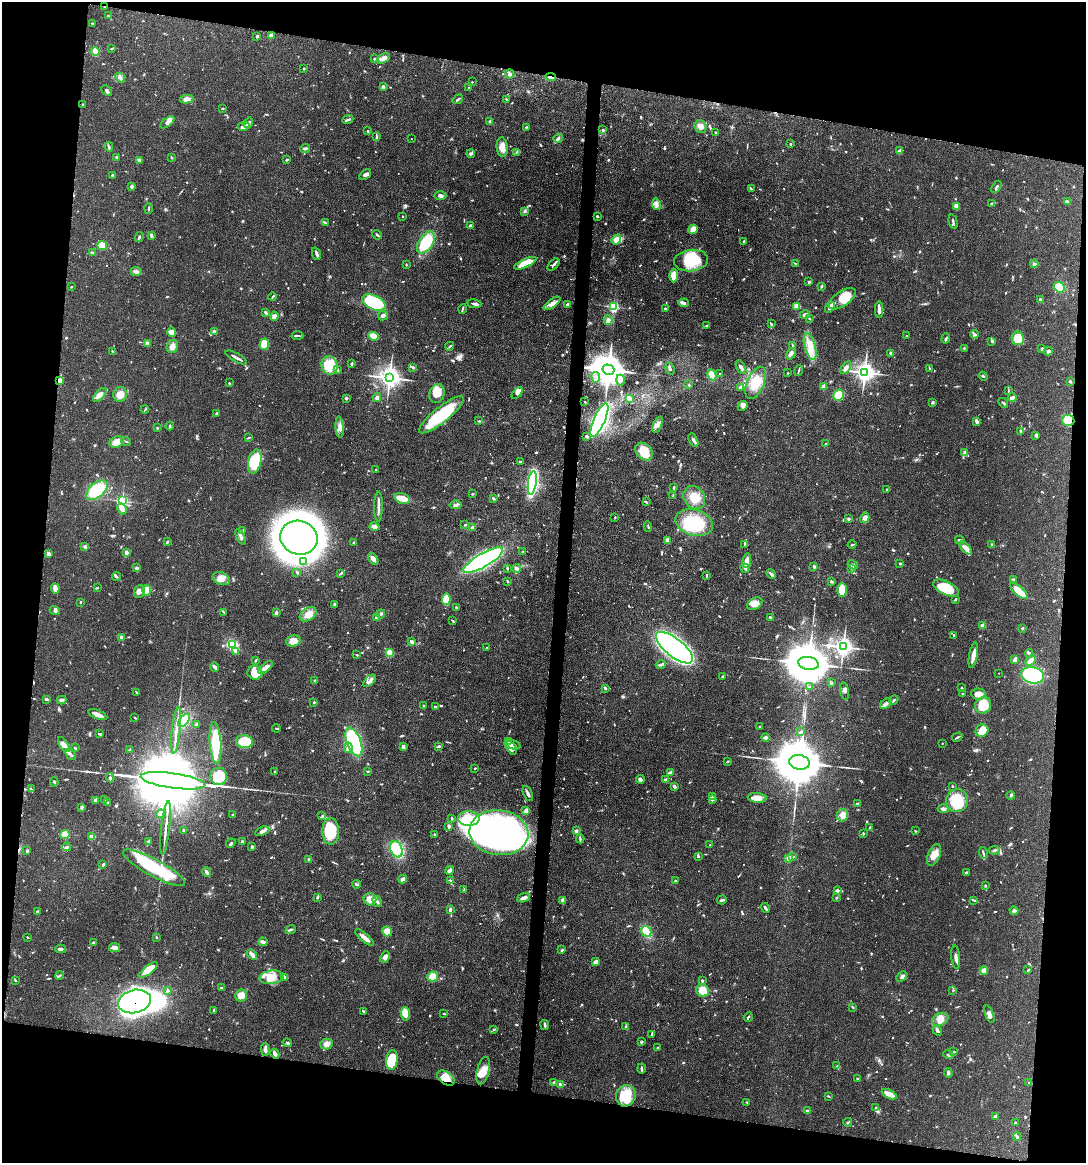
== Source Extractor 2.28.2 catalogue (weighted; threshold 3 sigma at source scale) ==
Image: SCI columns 113-4446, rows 3-4643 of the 4671 x 4645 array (HDU 1 of 3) = the unmasked area's bounding box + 8 px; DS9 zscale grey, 4 x 4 block average (1 PNG px = mean of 4 x 4 image px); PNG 1088 x 1165 px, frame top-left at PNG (2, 2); each listed source drawn as its Kron ellipse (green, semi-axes under 4 px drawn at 4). Shown black and unused: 19% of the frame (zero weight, under 3 of 4 exposures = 1% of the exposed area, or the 3 px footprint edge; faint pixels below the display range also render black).
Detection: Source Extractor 2.28.2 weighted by HDU 2 'WHT'. Background 0.0543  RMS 0.0032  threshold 0.0146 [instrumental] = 3 sigma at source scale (4.5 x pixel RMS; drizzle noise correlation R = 1.50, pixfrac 1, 0.05/0.05 arcsec/px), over >= 5 px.
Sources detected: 1116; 2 too faint to see at this stretch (4 x 4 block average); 17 inside a brighter object's white glare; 6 cosmic-ray / hot-pixel residue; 1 long thin detection or spike segment (spike, bleed or trail) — neither listed nor drawn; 18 coinciding with a brighter row at this scale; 67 inside a brighter listed object's ellipse — not listed separately; of the other 1005, all 500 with FLUX_AUTO >= 1.55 (the completeness limit of this list) listed and drawn (505 fainter detections not listed), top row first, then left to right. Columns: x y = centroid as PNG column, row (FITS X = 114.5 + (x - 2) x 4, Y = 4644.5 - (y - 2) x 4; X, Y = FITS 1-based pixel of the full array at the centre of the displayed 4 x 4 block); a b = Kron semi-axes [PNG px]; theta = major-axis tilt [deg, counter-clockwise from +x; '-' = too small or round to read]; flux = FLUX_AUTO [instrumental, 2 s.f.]
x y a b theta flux
105 7 3 2 - 2.3
108 16 2 2 - 1.7
92 23 2 2 - 2.6
271 35 3 3 - 13
257 36 2 2 - 3.4
111 49 3 2 - 2
95 51 4 4 - 6.2
383 58 7 4 28 12
374 59 2 2 - 1.7
304 69 2 2 - 2.6
510 74 5 4 - 5
120 77 5 3 - 4.9
551 77 5 2 - 3.6
472 82 2 2 - 1.6
383 87 3 2 - 6.5
469 87 2 2 - 1.6
107 91 6 2 -44 4
187 99 7 3 11 11
458 99 5 2 - 3.6
506 99 2 2 - 2.5
83 104 2 2 - 2.2
222 108 3 2 - 1.6
348 119 6 2 24 3.5
490 121 4 3 - 4.1
167 122 8 3 36 6.2
248 123 5 3 - 5.6
244 126 6 3 9 10
700 126 7 5 -64 12
526 127 2 2 - 2.5
603 130 4 2 - 2.3
368 131 3 2 - 1.7
716 133 3 2 - 1.5
376 137 4 2 - 2.4
558 138 5 3 - 4.3
411 139 2 2 - 9
790 144 3 2 - 2.3
109 147 5 2 - 3.1
502 147 10 5 -86 18
305 148 5 2 - 3.3
900 150 4 2 - 2.7
517 152 3 2 - 2.4
471 154 4 3 - 3.1
117 158 3 2 - 2.1
171 158 3 2 - 1.7
140 160 4 3 - 6.7
287 160 2 2 - 2.9
365 174 7 3 37 6.5
113 175 3 2 - 2.6
132 186 4 2 - 5.2
996 187 7 2 56 3.3
751 189 4 2 - 2.6
440 196 6 4 1 6.6
1067 202 3 3 - 3.6
992 203 3 2 - 3.6
656 204 6 4 -79 7.6
957 206 3 3 - 25
148 208 5 2 - 2
525 211 4 3 - 3.1
403 216 2 2 - 3
597 216 2 2 - 3.2
953 222 7 2 -76 3.7
325 223 3 2 - 2.6
470 226 3 2 - 6.2
693 229 5 4 - 16
151 235 3 2 - 5.9
377 235 5 2 - 2.9
139 237 5 2 - 2.9
616 239 5 3 - 20
744 241 3 2 - 2
426 243 12 7 57 90
102 246 5 4 - 30
92 253 4 2 - 2.6
316 254 6 2 -67 5
691 260 17 10 6 58
525 263 12 4 24 36
795 263 3 2 - 2.1
553 264 7 2 47 4.2
1034 264 4 3 - 3.4
406 265 2 2 - 1.7
136 271 5 4 - 5.1
674 275 7 4 89 35
809 282 2 2 - 3.1
821 286 3 2 - 2.4
71 287 2 2 - 2.1
1059 287 6 5 - 63
273 297 4 2 - 2.8
842 299 15 7 35 47
1040 299 3 2 - 4.2
374 303 12 7 -25 140
552 303 10 4 36 11
684 303 5 3 - 5.1
474 304 7 2 -9 6.4
567 304 4 2 - 4.9
797 306 3 3 - 17
613 307 2 2 - 260
830 307 6 3 55 5.3
463 309 5 2 - 2.4
665 309 4 2 - 3.4
879 310 8 2 -89 10
266 313 4 2 - 2.6
805 314 5 3 - 7.2
274 316 4 3 - 8.6
383 316 5 4 - 5.7
809 319 3 2 - 1.6
608 320 5 3 - 5.4
771 324 3 2 - 2.3
706 326 3 2 - 1.7
214 331 2 2 - 19
172 332 5 4 - 21
975 334 4 3 - 3.8
297 335 6 2 -5 2.9
373 336 5 3 - 20
906 336 2 2 - 2.2
946 338 5 2 - 3.1
1018 338 7 6 - 39
992 341 3 2 - 3.5
147 344 3 2 - 9.6
264 344 5 4 - 49
793 345 4 2 - 1.9
172 346 7 5 66 9.7
450 346 4 2 - 1.9
810 346 13 5 -75 26
964 348 3 2 - 1.6
1042 349 4 2 - 2.3
112 351 2 2 - 1.8
1048 351 4 3 - 4.4
791 354 6 3 53 7.3
891 354 3 2 - 2.2
236 357 12 2 -29 6.8
352 364 2 2 - 4.4
330 365 9 8 - 58
413 367 2 2 - 4.1
741 367 7 3 -60 6.6
670 368 6 2 -71 5
846 368 7 4 51 7.8
930 368 3 2 - 1.6
337 370 4 2 - 4.3
608 370 6 5 - 5200
799 371 6 2 78 2.1
864 372 4 4 - 1200
788 373 2 2 - 1.6
720 374 2 2 - 1.7
712 375 5 4 - 20
983 376 5 2 - 2.4
596 377 5 4 - 6
389 378 4 3 - 1800
60 380 3 3 - 13
620 380 5 4 - 6.7
1070 381 3 2 - 3.3
229 383 2 2 - 3.1
756 383 17 8 67 40
689 385 3 2 - 1.8
740 387 2 2 - 10
824 387 2 2 - 31
1008 391 4 2 - 1.6
437 393 10 7 72 28
517 393 7 3 51 5
120 394 7 7 - 16
100 395 8 4 47 12
838 395 5 5 - 40
377 397 4 3 - 6.1
346 398 3 2 - 3.2
1012 398 4 2 - 9.9
629 399 3 2 - 13
585 402 2 2 - 1.8
932 402 3 2 - 3.7
1003 403 5 2 - 2.3
743 406 5 3 - 5.2
145 409 4 2 - 2.2
216 413 3 2 - 2.3
441 415 28 7 39 130
599 420 18 5 66 740
1068 420 6 5 - 62
479 421 4 2 - 1.9
977 421 4 2 - 6.4
658 424 8 4 67 9.8
170 426 4 2 - 2.5
340 427 10 4 -86 11
157 428 3 2 - 1.6
1021 431 3 2 - 4.2
1036 435 4 3 - 4.2
587 436 3 2 - 5.4
248 438 3 2 - 2.1
693 440 7 2 -63 5.4
126 441 5 2 - 2
117 442 7 5 25 21
826 444 2 2 - 3.6
644 452 10 7 -47 46
965 452 4 3 - 5.9
255 461 12 6 78 89
521 461 3 2 - 1.6
376 470 2 2 - 2.4
532 483 12 4 82 350
674 488 3 2 - 2.7
887 489 3 2 - 2.8
97 490 12 7 38 79
472 494 2 2 - 2.1
673 496 4 2 - 2.8
402 498 8 5 -18 25
493 498 2 2 - 5
694 498 12 10 -55 30
122 501 3 2 - 270
646 502 3 2 - 2.3
456 505 6 3 11 4.9
378 506 15 2 90 11
122 509 6 4 -61 8.5
615 517 2 2 - 1.9
865 518 5 4 - 7.5
849 519 3 3 - 2.4
694 523 19 12 -15 91
465 524 3 2 - 1.7
374 526 5 4 - 7.3
472 527 3 3 - 3.2
648 527 5 2 - 2.1
243 530 3 2 - 1.8
241 537 8 3 -64 6.8
299 538 19 16 -19 1900
667 540 4 3 - 13
960 540 5 2 - 2.7
167 542 3 2 - 2.8
353 542 2 2 - 1.8
745 544 3 3 - 1.8
852 545 4 2 - 2.5
992 545 2 2 - 1.6
84 547 4 3 - 3
966 548 8 4 -48 16
126 552 3 2 - 7.1
523 552 3 2 - 2.5
48 554 3 2 - 11
373 559 7 3 -58 11
483 560 22 7 30 380
747 561 7 3 81 22
303 562 3 2 - 2.5
900 563 3 2 - 2.3
853 565 5 3 - 4.9
814 566 3 2 - 4.1
136 568 4 3 - 2.7
507 568 3 2 - 1.9
745 568 4 3 - 4.7
517 569 4 3 - 5.8
852 569 3 2 - 1.8
297 572 3 2 - 4.4
341 573 3 2 - 1.7
771 574 5 2 - 5.6
117 576 4 3 - 3.1
707 576 3 2 - 1.9
221 579 9 6 -25 18
1013 579 3 2 - 2
507 581 3 2 - 2.3
831 582 3 2 - 3.9
55 588 5 3 - 13
97 588 3 2 - 2.5
946 588 14 7 -25 77
147 590 5 4 - 24
842 590 7 5 -90 39
139 591 6 5 - 9.1
1019 591 11 3 -40 39
446 599 6 4 81 35
955 599 3 2 - 2.7
81 602 2 2 - 1.9
334 604 2 2 - 1.6
755 604 8 5 31 21
456 608 2 2 - 3.5
55 610 5 3 - 4.2
224 612 3 2 - 1.9
276 613 3 2 - 6.3
308 614 9 6 33 16
381 614 4 2 - 5.4
770 617 3 2 - 1.8
376 618 3 2 - 6.9
453 621 4 2 - 3.4
983 626 2 2 - 23
1022 628 3 2 - 1.7
954 636 3 2 - 1.8
121 637 2 2 - 19
293 641 7 5 15 25
412 642 2 2 - 24
232 645 4 4 - 71
843 647 4 3 - 1000
487 648 2 2 - 1.8
674 648 22 9 -38 1100
236 651 3 2 - 3
390 653 3 2 - 42
1029 653 4 3 - 3.6
357 655 3 2 - 1.7
973 655 13 3 80 17
255 660 4 2 - 1.9
1015 660 3 2 - 15
1031 661 6 4 45 11
809 663 10 6 -11 12000
661 664 5 3 - 4
215 667 4 3 - 5.6
266 667 9 3 38 14
255 673 7 6 - 30
999 673 2 2 - 2.1
1032 675 11 8 -13 180
723 676 3 2 - 3.5
315 680 2 2 - 2.4
370 681 8 2 41 6.5
831 683 3 2 - 2
809 687 4 2 - 1.6
605 688 3 2 - 3.3
962 688 2 2 - 3.4
845 691 9 3 -79 4.7
136 692 3 2 - 1.8
963 694 3 3 - 2.1
978 694 7 5 -3 21
46 699 3 2 - 1.8
61 700 5 3 - 4.6
894 700 5 2 - 2.9
314 702 2 2 - 5.2
886 703 7 3 40 6.5
983 705 8 7 - 52
423 706 2 2 - 2
435 706 3 2 - 3.2
98 714 10 3 -22 15
135 718 3 2 - 1.6
184 720 8 4 51 82
196 724 2 2 - 6.6
760 727 3 2 - 2.3
276 728 4 2 - 1.9
176 730 23 2 84 18
982 730 6 6 - 24
800 732 4 2 - 2.9
100 734 4 2 - 2.5
957 737 5 2 - 3
765 738 4 3 - 7
509 741 3 2 - 3.2
244 742 8 6 -4 110
354 742 15 7 -69 240
216 743 21 6 -86 84
942 743 2 2 - 1.6
64 745 8 4 -58 11
513 745 8 2 -13 5.6
439 746 3 2 - 3.7
403 747 4 3 - 5.1
75 748 3 2 - 3.2
348 748 5 3 - 5.4
511 748 7 3 -58 6.7
130 750 3 2 - 2.9
71 754 6 2 -46 4.7
727 761 3 2 - 1.6
799 762 10 7 -11 13000
475 768 3 2 - 1.9
275 771 2 2 - 2.2
368 771 3 2 - 2
670 773 4 2 - 9.9
219 777 8 8 - 47
110 778 4 2 - 3.2
640 779 4 4 - 4.1
666 779 3 2 - 4.5
173 781 32 7 -8 48000
54 782 4 2 - 2.4
674 786 3 3 - 4.6
952 786 3 2 - 2
31 789 3 2 - 2.6
528 794 8 2 -64 6.9
1011 795 4 3 - 3.1
712 797 3 3 - 2.7
757 798 9 5 -4 20
96 800 2 2 - 16
104 800 3 2 - 1.7
712 800 3 2 - 2.2
957 801 11 11 - 74
108 803 2 2 - 5.4
857 804 3 2 - 3.3
81 807 3 2 - 2.2
943 809 5 3 - 5.6
526 811 4 2 - 11
161 814 5 4 - 12
232 815 2 2 - 3.9
322 815 2 2 - 1.7
842 815 6 5 - 11
452 818 3 2 - 2.2
469 818 11 7 1 30
449 826 3 2 - 6.1
870 827 3 2 - 2.3
166 828 27 2 84 16
577 830 4 2 - 2.6
184 831 3 2 - 2.4
262 831 7 3 23 6.6
331 831 13 8 -89 92
915 831 3 2 - 1.6
499 833 29 22 -6 720
65 834 4 4 - 21
435 834 4 2 - 2
863 834 3 2 - 2
92 837 3 2 - 2.5
580 839 4 2 - 2.7
148 841 4 2 - 1.8
242 841 2 2 - 3.2
231 843 5 2 - 2.7
710 845 2 2 - 1.6
67 847 4 2 - 5.4
252 847 3 3 - 3.4
396 849 8 6 -65 110
994 850 5 2 - 4.1
27 851 3 2 - 3
983 853 6 2 -74 3.4
934 855 11 6 68 19
698 856 4 2 - 3.3
793 856 3 2 - 2.2
789 858 2 2 - 22
309 859 2 2 - 1.6
103 864 3 2 - 3.1
154 868 35 8 -28 160
449 870 4 2 - 8.2
207 872 5 2 - 8.6
966 873 3 2 - 3.7
403 879 4 3 - 6.9
450 880 3 2 - 2.1
675 881 2 2 - 2.1
356 884 4 2 - 3.2
985 885 3 2 - 2.1
464 890 3 2 - 2.6
837 890 3 3 - 5.3
318 897 4 2 - 2.5
524 898 6 3 21 10
836 898 3 2 - 2.3
370 899 6 6 - 19
563 900 4 3 - 13
722 900 5 2 - 4.1
974 900 4 2 - 2.5
377 901 6 2 -59 4.9
765 908 5 2 - 5.8
450 910 3 2 - 4.4
37 911 3 2 - 2.4
1014 911 4 4 - 5.1
291 930 5 2 - 2.6
387 931 5 4 - 21
646 931 6 4 -58 30
27 937 3 2 - 1.7
156 937 2 2 - 2.2
365 938 11 2 -40 18
93 942 2 2 - 1.8
263 942 5 3 - 8
114 948 5 4 - 9.6
61 949 5 3 - 7.3
562 950 3 2 - 2.4
252 954 6 2 -46 10
385 957 6 4 64 8.1
956 957 12 3 -84 8.7
596 962 4 2 - 12
148 970 11 4 37 37
1028 970 3 2 - 1.7
984 971 4 3 - 11
60 976 4 2 - 2.4
433 976 5 5 - 21
272 977 12 6 7 28
285 977 4 2 - 5.2
902 977 6 3 45 4.8
15 980 2 2 - 2.1
702 981 3 2 - 2.6
222 988 4 2 - 3.8
168 990 4 2 - 2.7
953 990 2 2 - 1.9
703 991 6 6 - 32
241 996 6 6 - 20
134 1001 17 11 12 490
853 1007 4 2 - 1.7
214 1010 4 2 - 2
364 1011 3 2 - 3.5
405 1014 7 4 -86 25
444 1014 3 2 - 1.6
989 1014 9 3 -67 8.3
748 1017 5 2 - 2.5
940 1019 8 6 27 18
545 1025 5 2 - 4.8
626 1026 3 2 - 1.9
494 1029 3 2 - 2
937 1031 5 2 - 5.8
652 1034 3 2 - 2.5
641 1042 2 2 - 6.9
287 1043 5 2 - 3.5
326 1044 6 5 - 11
657 1048 3 2 - 1.7
265 1049 6 3 -89 9.3
954 1052 3 2 - 1.7
275 1054 5 3 - 7.5
948 1055 5 2 - 3.4
392 1060 10 5 83 70
837 1066 3 2 - 2.4
641 1068 5 2 - 3.9
483 1070 14 6 76 27
948 1073 5 3 - 4.6
446 1078 10 6 -36 25
857 1078 3 2 - 1.7
554 1082 4 2 - 2.6
1029 1082 2 2 - 1.8
560 1085 3 2 - 4.1
889 1094 8 3 -26 25
626 1096 11 9 59 60
828 1096 4 2 - 2.2
747 1102 3 2 - 1.6
875 1108 3 2 - 2
807 1111 4 3 - 5.5
996 1116 4 3 - 6.3
848 1122 4 2 - 2
1015 1123 3 2 - 1.8
1017 1137 4 3 - 4.1
Overlapping masked pixels (flux is a lower limit): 7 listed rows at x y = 105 7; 551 77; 608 370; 60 380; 1068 420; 134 1001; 446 1078
Diffuse or blended objects may show on this block-average render without a row.